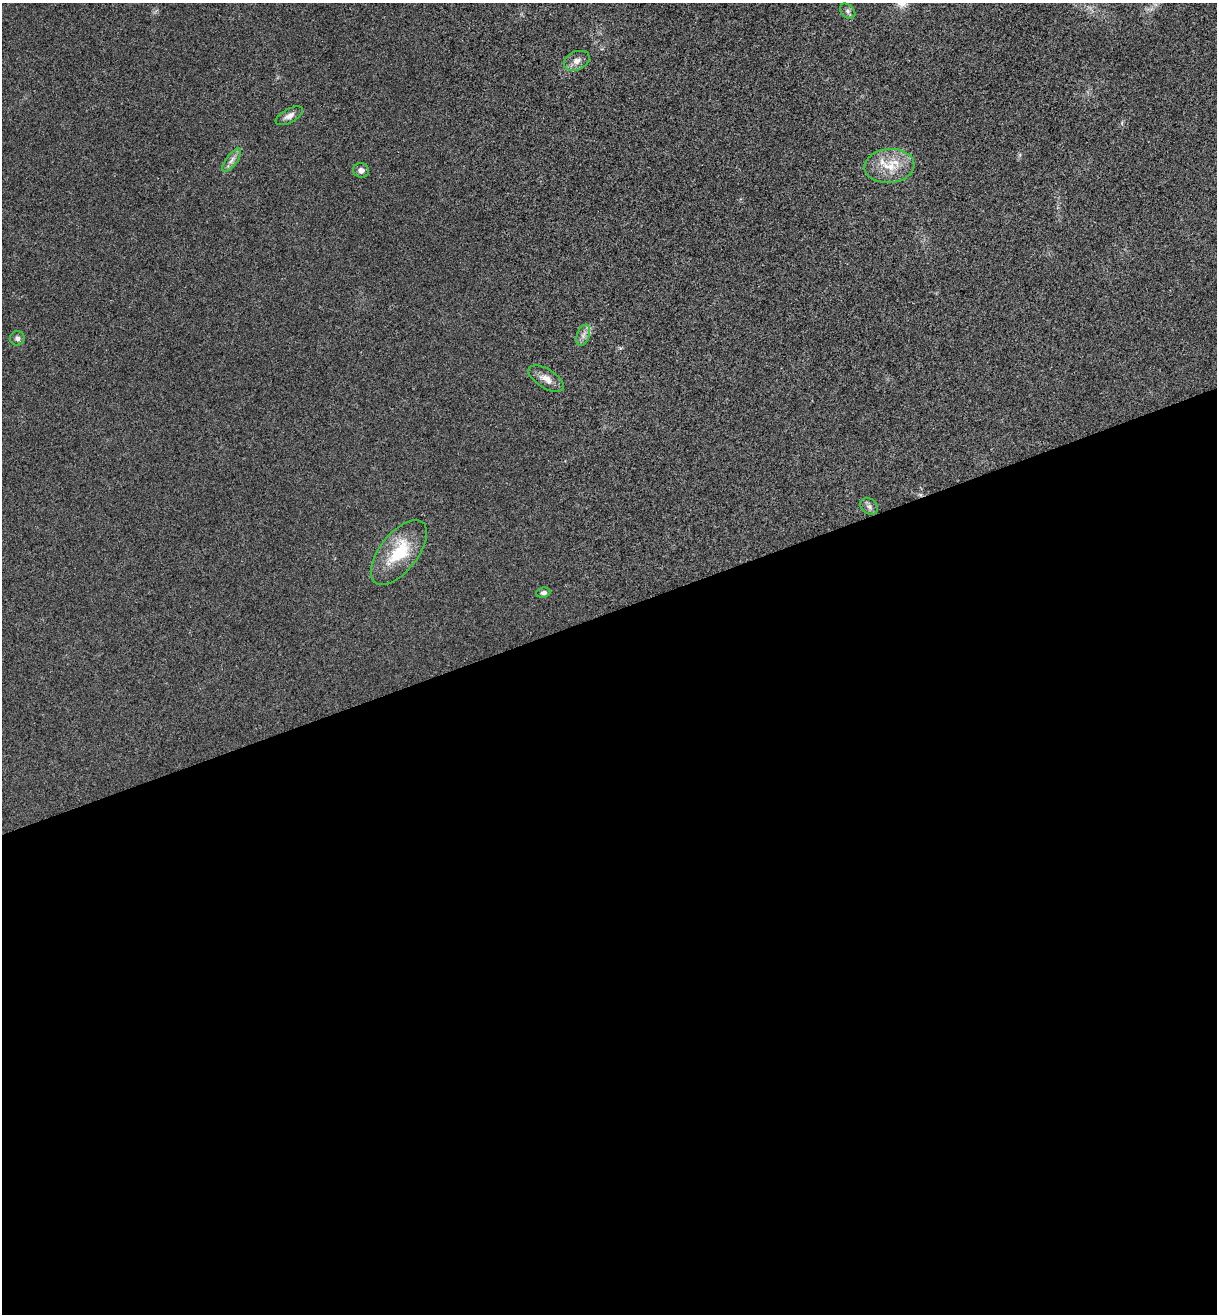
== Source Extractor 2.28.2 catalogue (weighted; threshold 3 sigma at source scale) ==
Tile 15 of 4 x 4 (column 3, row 4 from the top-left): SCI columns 2597-3811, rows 58-1369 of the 5322 x 5365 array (HDU 1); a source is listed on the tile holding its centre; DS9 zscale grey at full resolution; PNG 1219 x 1316 px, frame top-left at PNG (2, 3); each listed source drawn as its Kron ellipse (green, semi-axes under 4 px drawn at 4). Shown black and unused: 54% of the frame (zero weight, under 3 of 4 exposures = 6% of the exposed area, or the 3 px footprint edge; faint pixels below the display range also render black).
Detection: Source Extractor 2.28.2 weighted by HDU 2 'WHT'; one run over the whole footprint, this tile lists its part. Background 0.0194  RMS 0.0064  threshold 0.0286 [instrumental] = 3 sigma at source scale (4.5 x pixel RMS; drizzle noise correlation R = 1.50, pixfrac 1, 0.05/0.05 arcsec/px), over >= 5 px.
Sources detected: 12; all 12 listed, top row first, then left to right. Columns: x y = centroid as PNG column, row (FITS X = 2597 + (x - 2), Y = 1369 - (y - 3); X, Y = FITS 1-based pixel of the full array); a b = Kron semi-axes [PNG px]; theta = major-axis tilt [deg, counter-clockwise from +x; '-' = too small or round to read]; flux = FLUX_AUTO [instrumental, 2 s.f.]
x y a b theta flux
848 11 9 6 -42 1.8
577 61 13 9 24 4.4
289 116 15 7 28 3.5
232 160 14 5 55 3.2
889 166 25 17 5 16
361 170 8 7 - 3
583 335 11 6 69 3
17 338 7 7 - 1.9
546 379 20 9 -31 5.7
869 506 9 7 -39 2.3
399 552 38 19 52 29
543 593 7 5 7 2